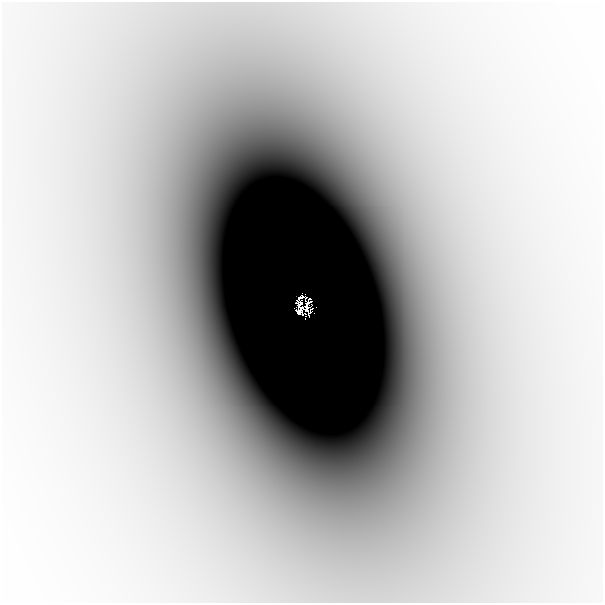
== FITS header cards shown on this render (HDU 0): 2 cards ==
NAXIS1  =                  601
NAXIS2  =                  601

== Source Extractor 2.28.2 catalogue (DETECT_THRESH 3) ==
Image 601 x 601 px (HDU 0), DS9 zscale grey, 1 PNG px = 1 image px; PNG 605 x 605 px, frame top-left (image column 1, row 601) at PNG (2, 2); no overlay
Background -7.26e-05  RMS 1.4e-05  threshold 4.25e-05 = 3 sigma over >= 5 px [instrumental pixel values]
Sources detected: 4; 3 with non-positive FLUX_AUTO (blend fragments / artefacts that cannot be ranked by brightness) are not listed; the other 1 listed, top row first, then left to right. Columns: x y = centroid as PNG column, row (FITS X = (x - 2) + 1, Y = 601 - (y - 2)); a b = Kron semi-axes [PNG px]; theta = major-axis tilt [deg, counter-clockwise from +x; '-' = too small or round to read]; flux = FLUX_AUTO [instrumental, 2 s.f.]
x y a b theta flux
300 303 6 5 - 0.035
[3 non-positive-flux detections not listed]